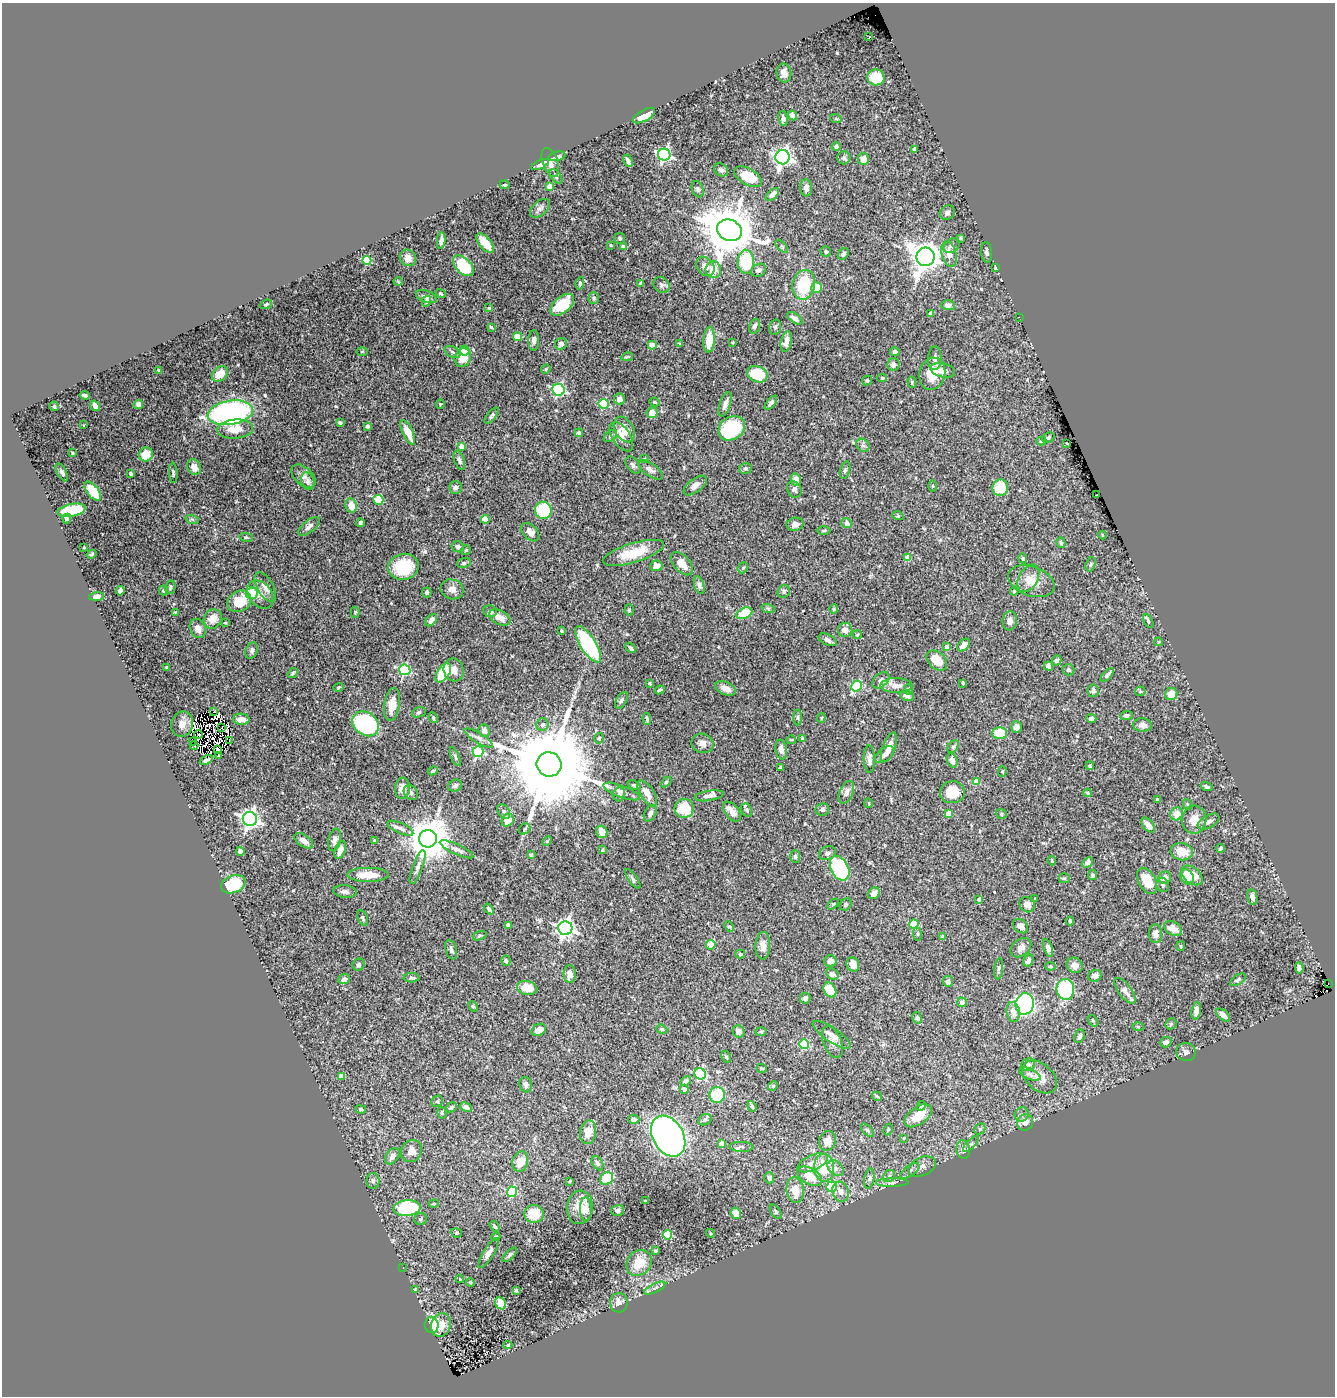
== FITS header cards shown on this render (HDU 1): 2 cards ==
NAXIS1  =                 1333
NAXIS2  =                 1394

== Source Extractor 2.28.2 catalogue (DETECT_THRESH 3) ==
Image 1333 x 1394 px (HDU 1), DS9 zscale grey, 1 PNG px = 1 image px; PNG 1337 x 1398 px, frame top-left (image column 1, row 1394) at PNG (2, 3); each listed source drawn as its Kron ellipse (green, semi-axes under 4 px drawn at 4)
Background 1.12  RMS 0.028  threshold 0.0839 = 3 sigma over >= 5 px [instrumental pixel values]
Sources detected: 525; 7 with non-positive FLUX_AUTO (blend fragments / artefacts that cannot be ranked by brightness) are neither listed nor drawn; of the other 518, the 500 brightest by FLUX_AUTO listed and drawn (18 fainter detections omitted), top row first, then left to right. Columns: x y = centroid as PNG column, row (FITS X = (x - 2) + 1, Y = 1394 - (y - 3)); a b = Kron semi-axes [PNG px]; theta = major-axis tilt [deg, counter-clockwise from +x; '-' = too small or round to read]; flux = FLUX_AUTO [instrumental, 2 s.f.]
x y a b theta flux
869 37 3 2 - 2.5
784 73 9 7 -79 11
876 77 9 8 - 61
792 115 5 4 - 15
644 116 12 5 29 22
783 118 8 4 -78 5.5
836 119 6 3 -18 1.7
836 146 4 4 - 4.2
914 149 4 3 - 3.6
664 155 6 6 - 380
557 156 8 4 10 5.3
783 157 7 7 - 780
844 158 6 6 - 4.5
863 159 6 6 - 15
628 161 6 3 -62 4.8
550 162 15 7 -71 19
540 165 9 4 27 4.5
721 170 7 6 - 4.5
556 176 8 5 -50 4.1
748 177 15 8 -30 38
505 185 5 3 - 2.2
550 187 4 4 - 31
806 188 8 6 -86 8.6
698 189 8 5 -69 4
772 194 8 4 44 8.8
540 208 12 7 40 8.2
947 213 8 7 - 5.6
729 230 13 10 -24 9900
620 238 5 5 - 3.5
961 238 4 3 - 2.1
441 241 8 4 84 7.6
485 243 12 5 -49 32
611 245 3 3 - 2.5
782 246 8 3 -45 2.4
952 246 9 6 33 5.2
623 247 4 4 - 11
826 252 5 5 - 3
986 252 10 5 -84 5.3
843 254 6 5 - 4.6
949 254 13 7 -74 18
925 257 9 9 - 2700
408 258 9 7 -50 15
367 261 4 4 - 73
746 262 12 8 -90 110
463 266 13 7 -45 81
705 266 10 8 -50 10
995 268 4 3 - 2.4
713 270 8 7 - 22
759 270 8 6 28 5.3
398 281 4 4 - 2
580 283 6 4 81 3.1
641 283 3 3 - 4.1
662 285 8 7 - 5.7
804 285 15 11 79 96
816 288 5 5 - 38
441 294 5 4 - 2.7
426 296 11 5 -21 9.1
594 298 6 5 - 3.3
426 301 5 4 - 5
266 304 6 4 25 3.4
562 305 14 8 40 69
948 305 6 5 - 11
489 308 4 4 - 1.8
931 313 4 3 - 7.1
1019 317 2 2 - 43
795 318 8 4 -35 8.8
754 326 8 5 70 5.1
491 327 3 3 - 2.1
775 327 8 5 77 4
517 337 4 4 - 49
534 340 10 5 90 7
709 340 13 5 86 38
733 342 3 2 - 2.2
786 342 10 5 77 15
561 344 6 5 - 6.6
679 344 3 2 - 1.9
652 345 4 4 - 22
362 351 6 4 1 1.9
464 351 5 4 - 63
452 352 8 5 -27 4.5
895 352 5 3 - 5.2
627 357 6 3 12 2.3
463 358 9 8 - 29
935 358 12 6 89 7.9
893 364 6 6 - 8.2
546 369 5 4 - 2.2
158 370 3 3 - 2.4
943 370 12 7 -13 14
220 374 9 7 42 24
757 374 10 8 -21 59
932 374 16 13 77 41
882 378 5 4 - 2.1
867 380 5 5 - 3.1
912 382 6 4 -83 2.2
558 390 6 6 - 270
84 395 5 3 - 4.5
619 399 5 5 - 9.9
655 402 5 4 - 2.3
771 403 8 4 51 6.3
138 404 5 4 - 6.1
440 404 5 4 - 2
604 404 5 5 - 100
725 404 13 5 72 9.4
54 406 5 3 - 2.3
95 406 6 4 -56 8.4
230 413 23 12 9 460
652 413 5 5 - 15
492 416 9 4 51 5
340 423 4 3 - 3.7
83 425 3 2 - 4.3
368 426 3 3 - 5.8
732 428 14 11 33 130
235 429 18 9 4 29
624 429 14 9 -59 29
408 432 13 5 -65 30
579 433 4 3 - 3
610 436 7 5 38 3.5
621 437 16 9 -55 18
1048 438 6 5 - 3.6
1041 441 5 4 - 2.7
1067 443 3 2 - 1.9
863 445 7 6 - 5.3
462 447 4 4 - 22
72 453 4 3 - 1.8
146 454 7 6 - 31
644 459 4 4 - 1.9
459 460 10 5 -69 5.9
633 465 10 6 -54 5.5
194 467 8 6 -66 17
745 468 6 5 - 3.4
650 470 14 6 -35 8.4
845 470 8 5 73 3.8
62 472 10 4 -62 5.6
131 473 4 3 - 3.3
173 473 10 4 -86 3
303 476 14 8 -43 11
796 480 6 5 - 13
308 481 9 6 -72 6
695 485 13 6 37 12
932 486 6 4 -90 1.9
455 487 6 6 - 6.5
1000 488 8 7 - 47
794 489 8 7 - 5.6
93 491 11 6 -52 52
1096 495 3 2 - 5.7
378 500 5 5 - 78
351 505 7 5 -79 23
72 510 14 6 11 110
543 510 8 8 - 84
898 516 5 3 - 1.7
67 519 5 4 - 4
192 519 7 4 -19 3.2
485 519 4 4 - 47
360 523 4 3 - 3.5
847 523 5 5 - 9.1
795 524 8 6 11 8.6
309 526 13 6 39 7.8
824 531 7 3 1 2.4
530 532 11 7 -46 10
1103 535 4 3 - 1.6
246 537 6 3 -13 2.6
1061 543 5 4 - 2.9
84 547 4 4 - 1.6
458 547 6 5 - 8.5
466 550 5 5 - 2.4
633 553 32 9 17 51
92 554 5 4 - 3.2
908 558 4 4 - 25
1023 558 5 4 - 2.5
464 563 7 5 15 3.7
682 564 14 8 -47 19
1091 564 7 5 72 3.4
656 566 6 5 - 12
403 567 15 13 13 80
743 568 6 5 - 3.3
1028 578 15 9 61 18
1031 581 24 14 -19 31
699 585 9 5 -73 5.7
170 587 7 5 77 4.5
265 587 16 8 -61 14
452 589 11 10 - 12
164 590 5 5 - 4.8
120 591 5 4 - 5.6
784 591 7 6 - 4.6
1014 591 4 3 - 2.2
427 592 5 4 - 3.9
252 593 6 5 - 53
260 595 16 11 -52 19
97 596 7 4 3 8.5
239 601 12 10 33 47
768 608 7 4 -19 3.4
834 609 4 4 - 2.2
629 610 5 4 - 2.5
490 611 7 6 - 6
175 612 3 3 - 1.8
355 612 5 4 - 2.3
744 613 8 5 21 51
500 617 11 7 -27 17
213 619 10 8 56 21
431 620 7 4 49 11
1010 621 9 7 83 11
1148 621 7 4 -61 2.6
225 623 3 3 - 1.7
198 628 10 7 -65 13
845 630 7 7 - 14
562 631 3 3 - 2.7
857 635 5 4 - 2.2
828 640 9 5 -26 8.3
1159 642 4 4 - 1.7
588 644 21 7 -58 190
964 645 7 5 45 12
947 647 4 4 - 11
630 648 6 4 -43 4.5
252 650 8 6 70 5
937 660 12 8 -43 38
1057 660 5 4 - 5
1048 666 5 4 - 8
167 667 3 3 - 2.1
405 670 6 5 - 230
454 670 11 10 - 17
1069 670 6 5 - 4.6
293 673 5 3 - 2.3
443 673 11 6 56 73
1107 675 8 3 45 5.6
881 680 10 6 42 7.2
650 683 3 3 - 3.5
963 683 3 2 - 2
896 685 16 7 -1 16
856 686 5 5 - 140
338 687 5 3 - 2
726 688 11 6 -21 12
908 689 5 4 - 2.8
660 690 5 3 - 4
1093 691 6 5 - 6.3
1140 691 5 5 - 2.5
1171 694 6 6 - 21
907 696 7 5 -20 5.6
621 700 9 5 59 5.2
392 704 16 7 81 25
213 712 2 2 - 2.3
419 712 7 5 23 4
1126 715 6 4 4 4.9
433 717 6 4 -63 2.9
798 717 8 4 -89 3.1
821 718 4 4 - 2.1
1091 718 5 4 - 5.7
241 719 8 5 -4 16
647 719 6 4 -82 3.8
182 724 13 10 75 12
366 724 14 11 -37 250
542 725 6 6 - 6.9
1142 725 9 6 -4 9.1
1016 727 5 5 - 9.4
222 728 2 2 - 1.7
484 731 6 5 - 9.2
999 733 7 6 - 42
198 734 4 2 - 2.8
479 738 16 5 -31 9
599 738 5 4 - 3
802 738 3 3 - 1.8
229 740 3 2 - 4.9
791 740 5 3 - 2.3
192 741 2 2 - 310
702 743 11 9 -20 9.8
194 746 4 2 - 3.7
889 747 15 6 69 19
953 747 7 4 53 3
218 749 3 2 - 1.6
781 750 10 5 -80 9
478 751 5 5 - 180
218 755 3 3 - 23
884 755 11 6 37 10
455 757 10 4 -67 3.8
869 759 14 5 -88 8.2
206 760 7 3 29 4.7
952 760 7 5 -69 9.2
549 764 12 12 - 44000
1090 766 4 4 - 2.8
780 767 3 2 - 1.9
433 771 5 3 - 2.4
1002 772 5 4 - 1.9
666 782 6 4 45 2.4
976 782 4 4 - 27
634 785 7 4 -23 3.3
455 786 7 5 26 4.5
1207 787 6 4 -18 3.8
402 788 10 7 85 13
621 791 19 6 -21 10
846 792 12 6 66 12
952 792 12 11 - 36
411 793 8 6 -47 6
647 793 15 6 -57 21
1087 793 4 3 - 2.6
619 794 7 6 - 3.4
709 796 15 5 10 9.8
1158 800 4 3 - 3.8
869 803 5 3 - 1.7
1187 804 5 3 - 2
684 808 9 9 - 54
747 810 7 5 -62 3.6
822 810 7 6 - 5.3
504 811 8 5 -52 5.2
732 812 11 6 -51 16
650 813 9 5 61 6.3
949 813 4 4 - 25
1001 814 5 4 - 2.7
1177 814 7 6 - 23
250 819 7 7 - 870
508 820 6 5 - 27
1194 820 14 12 83 24
1209 821 12 6 28 9.7
1148 825 9 5 -48 12
400 828 14 5 -24 8.6
525 829 6 5 - 2.9
602 832 6 5 - 18
428 839 9 9 - 6700
335 840 11 6 78 11
374 840 4 3 - 1.6
304 841 11 5 -35 13
547 841 5 3 - 1.8
1221 848 4 3 - 3.5
457 849 18 5 -24 9.4
340 850 9 5 72 12
602 850 4 3 - 2.6
240 851 4 4 - 5.2
1182 852 11 8 -9 31
827 853 8 6 24 5.7
531 855 3 3 - 3.2
795 857 6 5 - 3
1052 861 5 3 - 1.8
1087 862 6 4 42 6
418 867 18 5 69 8.8
840 868 13 8 -62 150
368 875 21 7 0 34
1093 875 5 4 - 3.1
1192 875 12 8 -41 35
1187 877 8 6 -58 28
1064 878 5 5 - 2.5
1165 878 6 6 - 13
633 879 12 4 -55 4.1
1147 881 14 8 -61 42
233 884 13 8 21 80
1163 885 7 6 - 5.4
345 892 12 6 -5 7.2
874 893 6 5 - 14
1252 897 8 5 -79 7.2
979 899 4 3 - 5.5
1035 899 3 3 - 2
833 904 6 4 44 2.1
846 904 6 5 - 3.4
1027 905 8 7 - 13
489 909 6 4 -51 4.9
363 918 8 5 -65 3.7
1070 921 4 3 - 2.7
914 924 4 4 - 74
508 925 4 4 - 11
729 926 6 4 -46 2.8
1020 926 8 6 -42 13
565 928 7 7 - 820
1173 928 9 6 -31 19
917 934 7 3 -82 2.7
1155 934 9 6 -90 13
480 936 7 4 19 3.3
942 937 4 4 - 3
711 945 5 4 - 49
763 946 13 7 88 15
1180 946 5 3 - 2
1021 948 11 8 39 9.1
1048 948 9 4 -71 8.7
451 950 10 5 -74 5.7
740 954 5 4 - 2.5
1028 960 6 4 60 8.2
506 961 5 4 - 4.5
830 961 6 5 - 8.6
853 964 7 6 - 18
359 965 6 5 - 4.3
1075 965 8 7 - 13
1050 966 5 4 - 2.5
1299 968 6 4 -86 7.9
999 969 10 4 83 4.2
570 974 9 6 -88 12
832 974 6 5 - 7.9
1095 976 6 6 - 11
412 978 8 4 0 3.9
344 979 6 5 - 6.9
1238 980 9 4 32 4.3
948 981 5 5 - 4.6
1328 983 3 2 - 8.7
527 988 10 7 -9 31
1065 989 10 9 - 160
830 990 8 5 -60 40
1125 991 15 6 -54 14
805 998 5 5 - 5.8
962 1002 5 5 - 8
1025 1004 10 9 - 400
473 1006 5 4 - 2.6
1196 1011 9 4 81 11
1013 1012 10 6 -82 13
1223 1015 8 5 -42 11
917 1018 6 4 -75 3.1
1093 1021 6 4 -52 2.7
1171 1024 6 5 - 3
1138 1027 5 3 - 1.7
662 1029 6 4 -21 2.6
539 1030 8 5 30 17
738 1031 6 6 - 9.1
761 1031 6 4 1 2.2
832 1035 22 7 -34 14
1079 1036 7 5 65 5.3
832 1042 17 9 -68 13
1166 1042 6 5 - 7.4
804 1044 5 5 - 110
1186 1052 10 9 - 7.3
726 1057 6 4 -62 2.8
1028 1065 7 6 - 4.8
762 1068 5 3 - 2.1
700 1074 6 5 - 190
1030 1074 11 5 -24 6
341 1076 4 4 - 19
1039 1077 20 13 -40 26
686 1081 6 4 29 4.9
526 1085 8 6 -73 7.7
773 1086 5 4 - 2.2
684 1089 4 4 - 7.3
717 1095 8 7 - 97
877 1096 5 2 - 2.7
437 1101 6 5 - 2.3
752 1106 5 4 - 4.2
921 1106 5 4 - 3.6
451 1107 6 4 34 4
466 1107 6 4 -25 5.9
361 1109 5 4 - 3.5
442 1113 6 4 -74 2.8
1022 1114 7 6 - 5.9
918 1116 15 8 36 35
634 1119 5 4 - 7.9
705 1120 7 5 25 4.8
1025 1122 8 7 - 16
888 1129 6 4 63 2.8
980 1129 6 5 - 3.3
868 1130 8 4 -47 3.6
588 1132 12 8 80 24
668 1136 22 15 -60 1100
904 1138 3 3 - 1.7
827 1141 10 8 69 17
722 1144 4 4 - 25
971 1144 10 4 45 4.7
741 1147 12 5 -2 5.3
963 1149 9 6 -83 11
411 1151 11 10 - 13
392 1156 9 6 52 9.6
520 1162 10 7 72 22
597 1163 7 5 -59 4.4
813 1163 16 7 23 16
922 1166 14 9 23 11
824 1168 14 10 -89 47
836 1168 9 6 -44 6.9
910 1171 11 5 35 6.4
809 1176 13 8 -29 35
889 1176 6 5 - 4.3
769 1178 5 5 - 7.6
869 1178 10 5 80 5.7
607 1179 7 6 - 50
373 1181 8 6 -88 4.5
570 1181 4 2 - 1.8
892 1183 16 4 1 6.4
831 1187 5 5 - 59
795 1190 13 8 -83 28
512 1192 5 5 - 130
840 1192 10 8 -73 12
645 1201 3 3 - 3.8
434 1204 5 3 - 2
580 1207 17 13 82 30
407 1208 13 8 6 110
586 1209 12 6 -89 25
618 1210 6 5 - 5.6
776 1212 8 4 -55 3.1
736 1213 6 5 - 18
534 1214 9 9 - 47
421 1219 6 6 - 4.2
494 1226 5 3 - 3.4
456 1233 5 4 - 2.7
710 1233 4 3 - 1.9
668 1235 4 4 - 99
496 1237 4 3 - 2.5
655 1251 4 3 - 2.7
488 1253 17 5 58 9.8
510 1255 9 4 43 3.7
639 1263 14 11 50 41
403 1268 3 2 - 13
460 1279 4 3 - 1.6
470 1282 4 3 - 1.8
655 1288 12 4 26 6.1
415 1289 4 3 - 4.4
516 1290 3 3 - 2.4
501 1303 6 5 - 39
619 1303 10 8 90 16
432 1325 8 7 - 47
441 1325 12 9 74 21
508 1345 4 4 - 2.6
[18 fainter detections neither listed nor drawn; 7 non-positive-flux detections neither listed nor drawn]